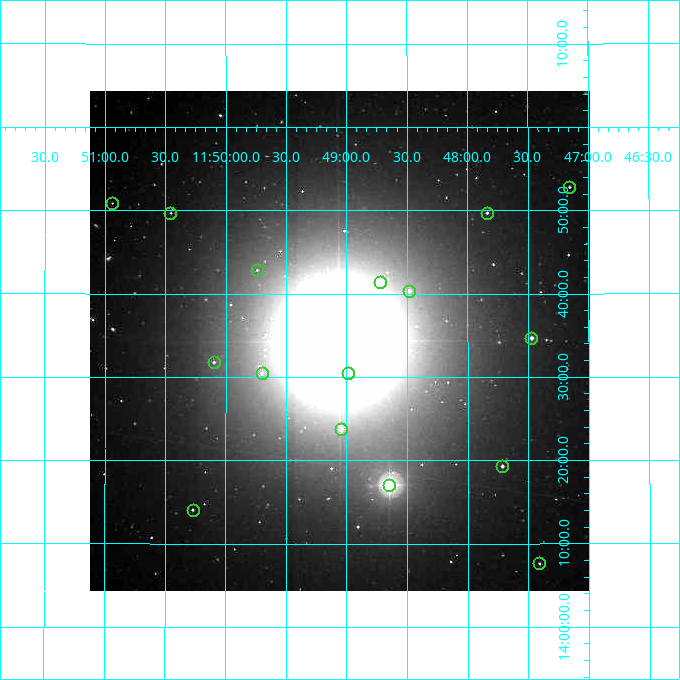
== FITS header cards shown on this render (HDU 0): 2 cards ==
NAXIS1  =                  500
NAXIS2  =                  500

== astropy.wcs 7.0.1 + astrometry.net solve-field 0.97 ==
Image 500 x 500 px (HDU 0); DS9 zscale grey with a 90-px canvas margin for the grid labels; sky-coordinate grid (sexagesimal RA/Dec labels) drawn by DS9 from the SOLVED WCS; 16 Tycho-2 reference stars matched to detected sources circled (green)
Header WCS: none
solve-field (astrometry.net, Tycho-2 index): SOLVED blind (the file carries no WCS)
Solved WCS: RA---TAN-SIP/DEC--TAN-SIP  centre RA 11:49:03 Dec +14:34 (177.26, +14.57 deg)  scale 7.2 arcsec/px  FOV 60.0' x 60.0'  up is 0 deg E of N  parity normal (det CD < 0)
(file carries no celestial WCS; the grid is the blind solution)
Tycho-2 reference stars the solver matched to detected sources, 16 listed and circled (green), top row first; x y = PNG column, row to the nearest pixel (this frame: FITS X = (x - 90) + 1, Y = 500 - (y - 91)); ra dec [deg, ICRS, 3 dp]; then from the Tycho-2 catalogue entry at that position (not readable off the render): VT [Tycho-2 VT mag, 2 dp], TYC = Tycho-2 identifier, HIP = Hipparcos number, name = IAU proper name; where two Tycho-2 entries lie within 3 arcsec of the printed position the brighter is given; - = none
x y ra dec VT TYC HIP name
569 187 176.789 +14.880 10.88 870-291-1 - -
112 203 177.735 +14.848 11.97 870-109-1 - -
170 213 177.614 +14.828 12.32 870-170-1 - -
487 213 176.959 +14.828 10.74 870-352-1 - -
257 270 177.435 +14.714 12.36 870-115-1 - -
380 282 177.180 +14.690 10.40 870-84-1 - -
409 291 177.121 +14.672 10.88 870-282-1 - -
531 338 176.868 +14.578 9.74 870-235-1 - -
214 362 177.524 +14.530 10.96 870-219-1 - -
262 373 177.425 +14.508 10.97 870-61-1 - -
348 373 177.247 +14.508 8.49 870-99-1 - -
341 429 177.261 +14.396 10.10 870-314-1 - -
502 466 176.929 +14.322 10.30 870-93-1 - -
389 485 177.161 +14.284 5.97 870-989-1 57606 -
193 510 177.568 +14.234 11.18 870-88-1 - -
539 563 176.852 +14.127 11.19 870-28-1 - -